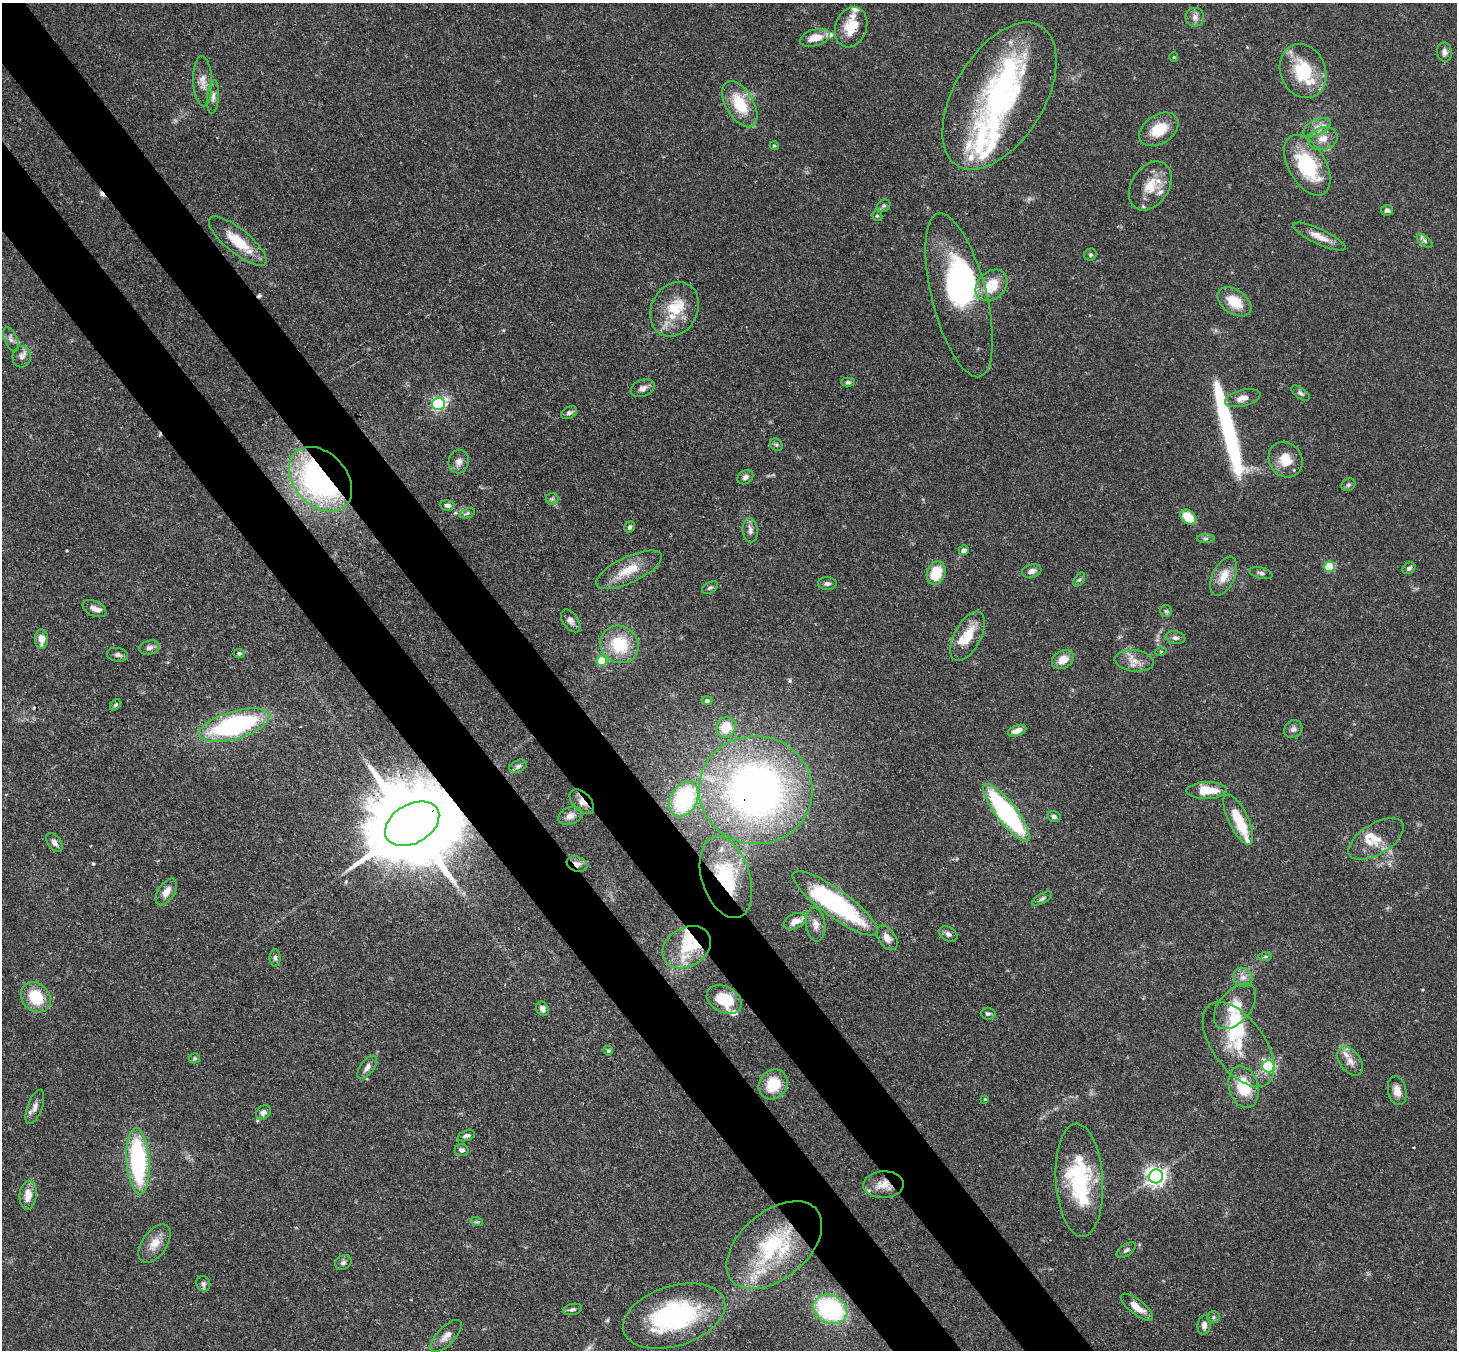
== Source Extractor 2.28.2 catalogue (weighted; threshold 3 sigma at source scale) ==
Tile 11 of 4 x 4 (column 3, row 3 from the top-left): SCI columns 3000-4454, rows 1719-3066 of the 6007 x 5984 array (HDU 1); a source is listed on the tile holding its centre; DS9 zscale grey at full resolution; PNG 1459 x 1352 px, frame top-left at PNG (2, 3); each listed source drawn as its Kron ellipse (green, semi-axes under 4 px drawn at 4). Shown black and unused: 9% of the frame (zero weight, under 3 of 4 exposures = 8% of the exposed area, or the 3 px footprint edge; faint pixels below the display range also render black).
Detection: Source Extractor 2.28.2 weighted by HDU 2 'WHT'; one run over the whole footprint, this tile lists its part. Background 0.117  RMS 0.0042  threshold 0.019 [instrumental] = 3 sigma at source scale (4.5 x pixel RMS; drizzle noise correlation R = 1.50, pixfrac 1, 0.05/0.05 arcsec/px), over >= 5 px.
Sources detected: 175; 1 too faint to see at this stretch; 6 inside a brighter object's white glare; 4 cosmic-ray / hot-pixel residue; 1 long thin detection or spike segment (spike, bleed or trail) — neither listed nor drawn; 22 inside a brighter listed object's ellipse — not listed separately; the other 141 listed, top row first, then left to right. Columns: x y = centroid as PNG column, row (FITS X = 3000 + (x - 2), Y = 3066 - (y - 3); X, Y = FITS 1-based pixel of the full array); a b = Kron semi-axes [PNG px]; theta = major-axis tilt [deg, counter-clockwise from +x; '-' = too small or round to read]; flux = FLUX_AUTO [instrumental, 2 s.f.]
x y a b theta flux
1195 17 9 9 - 2.5
851 27 21 15 71 9.9
815 38 15 8 16 6.2
1444 52 10 7 -84 1.8
1174 57 4 4 - 0.4
1303 71 28 22 -68 23
203 81 25 9 -87 4.6
999 96 81 45 59 96
213 97 17 5 85 2.1
740 104 25 13 -60 16
1317 127 15 7 26 3.3
1159 129 21 14 33 11
1323 139 15 11 12 5.1
774 146 4 4 - 0.64
1307 165 33 18 -60 31
1150 186 26 18 57 10
884 206 7 5 40 0.95
1387 210 6 5 - 1.4
877 216 5 5 - 0.65
1319 237 28 7 -25 5.3
238 241 36 12 -39 14
1425 241 9 5 -36 1.2
1090 255 6 6 - 0.88
992 285 18 13 44 13
959 295 84 27 -76 48
1234 302 19 12 -34 11
674 309 28 23 62 16
11 339 13 6 -66 1.8
22 357 11 9 84 2.2
848 382 7 4 0 0.89
643 388 12 8 22 2.5
1301 393 11 5 -37 1.1
1243 398 18 8 14 3.9
438 404 6 6 - 86
569 413 8 5 27 1.3
776 445 7 5 -43 0.82
1286 460 18 16 -56 8.2
459 462 12 10 77 2.7
745 477 8 6 32 1.5
320 479 37 26 -47 130
1348 485 7 6 - 0.88
552 499 6 6 - 0.89
447 505 7 5 -11 1.5
467 513 8 4 21 0.94
1188 517 9 6 -38 11
630 527 6 5 - 1.1
750 530 12 7 -85 2.3
1206 538 9 4 0 0.95
964 550 5 5 - 1.3
1329 567 5 5 - 23
1409 568 7 5 35 1.2
629 570 36 13 25 11
1032 571 10 6 17 2.3
936 573 12 9 72 14
1261 573 12 5 -13 1.3
1224 576 21 11 64 6.8
1079 580 8 5 57 0.89
827 583 9 6 -1 1.5
710 588 9 5 29 1
94 608 12 7 -25 2.5
1166 611 6 6 - 0.84
571 621 13 7 -54 2.1
968 636 27 13 62 11
1175 638 10 6 -9 1.6
41 639 9 6 90 4.1
619 644 20 18 -40 19
149 648 10 7 14 1.8
1161 651 6 3 19 0.45
239 653 5 4 - 0.84
118 655 11 7 -9 1.8
1063 660 11 9 29 5.8
602 661 5 5 - 14
1134 661 19 10 -7 5
707 701 5 4 - 0.8
116 705 6 4 42 0.67
234 725 36 14 16 76
726 727 11 9 58 10
1293 729 9 8 - 1.7
1017 731 9 5 21 3.1
518 766 9 6 23 1.3
756 790 57 54 -8 230
1207 790 20 8 1 11
684 799 19 13 63 53
582 802 15 9 -46 3.1
1006 813 35 10 -52 73
570 816 12 8 22 2.9
1054 817 7 5 -15 1.3
1238 820 27 9 -64 14
412 824 29 19 30 8600
1376 839 31 15 31 8.8
54 843 11 6 -54 2.2
577 864 11 7 -20 2.7
726 877 42 24 -73 37
166 892 15 8 57 4.1
1042 899 11 4 32 1.2
835 903 52 13 -36 71
795 921 12 7 24 4.6
816 924 17 9 -83 3.4
948 934 9 7 -33 1.7
887 938 14 8 -55 3.4
687 947 26 19 30 15
1265 957 6 4 2 0.63
275 958 8 5 -88 1.1
1243 977 10 9 - 2.8
36 997 16 13 -48 16
724 1000 18 13 -27 14
1235 1006 26 16 49 10
542 1009 7 6 - 2.3
988 1014 7 6 - 1.1
1239 1044 49 26 -54 22
608 1051 5 4 - 0.77
194 1058 6 5 - 0.73
1350 1061 16 10 -54 4
1269 1066 6 6 - 84
367 1067 13 6 53 2.5
773 1084 16 13 52 14
1244 1087 21 14 -75 15
1397 1091 14 9 -79 4.2
985 1099 4 4 - 0.38
35 1107 18 7 70 2.7
263 1113 8 6 46 1.8
466 1136 9 5 18 1.3
462 1150 7 6 - 1.5
138 1161 33 11 -86 58
1156 1176 7 7 - 250
1079 1180 56 23 -87 43
883 1185 20 13 3 7
28 1195 14 8 85 5.7
477 1222 6 4 -17 0.67
155 1244 22 12 55 6
774 1245 55 33 40 45
1126 1250 11 5 34 1.2
343 1262 8 7 - 1.3
203 1284 8 6 -65 1.3
1137 1307 20 7 -37 5.6
572 1309 9 5 12 1.2
830 1309 17 14 -26 58
674 1316 53 29 18 64
1214 1317 6 6 - 0.88
1204 1325 10 6 83 2.4
446 1336 20 9 46 4
Overlapping masked pixels (flux is a lower limit): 10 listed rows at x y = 851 27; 320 479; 756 790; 582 802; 412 824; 577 864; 726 877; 835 903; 883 1185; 674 1316